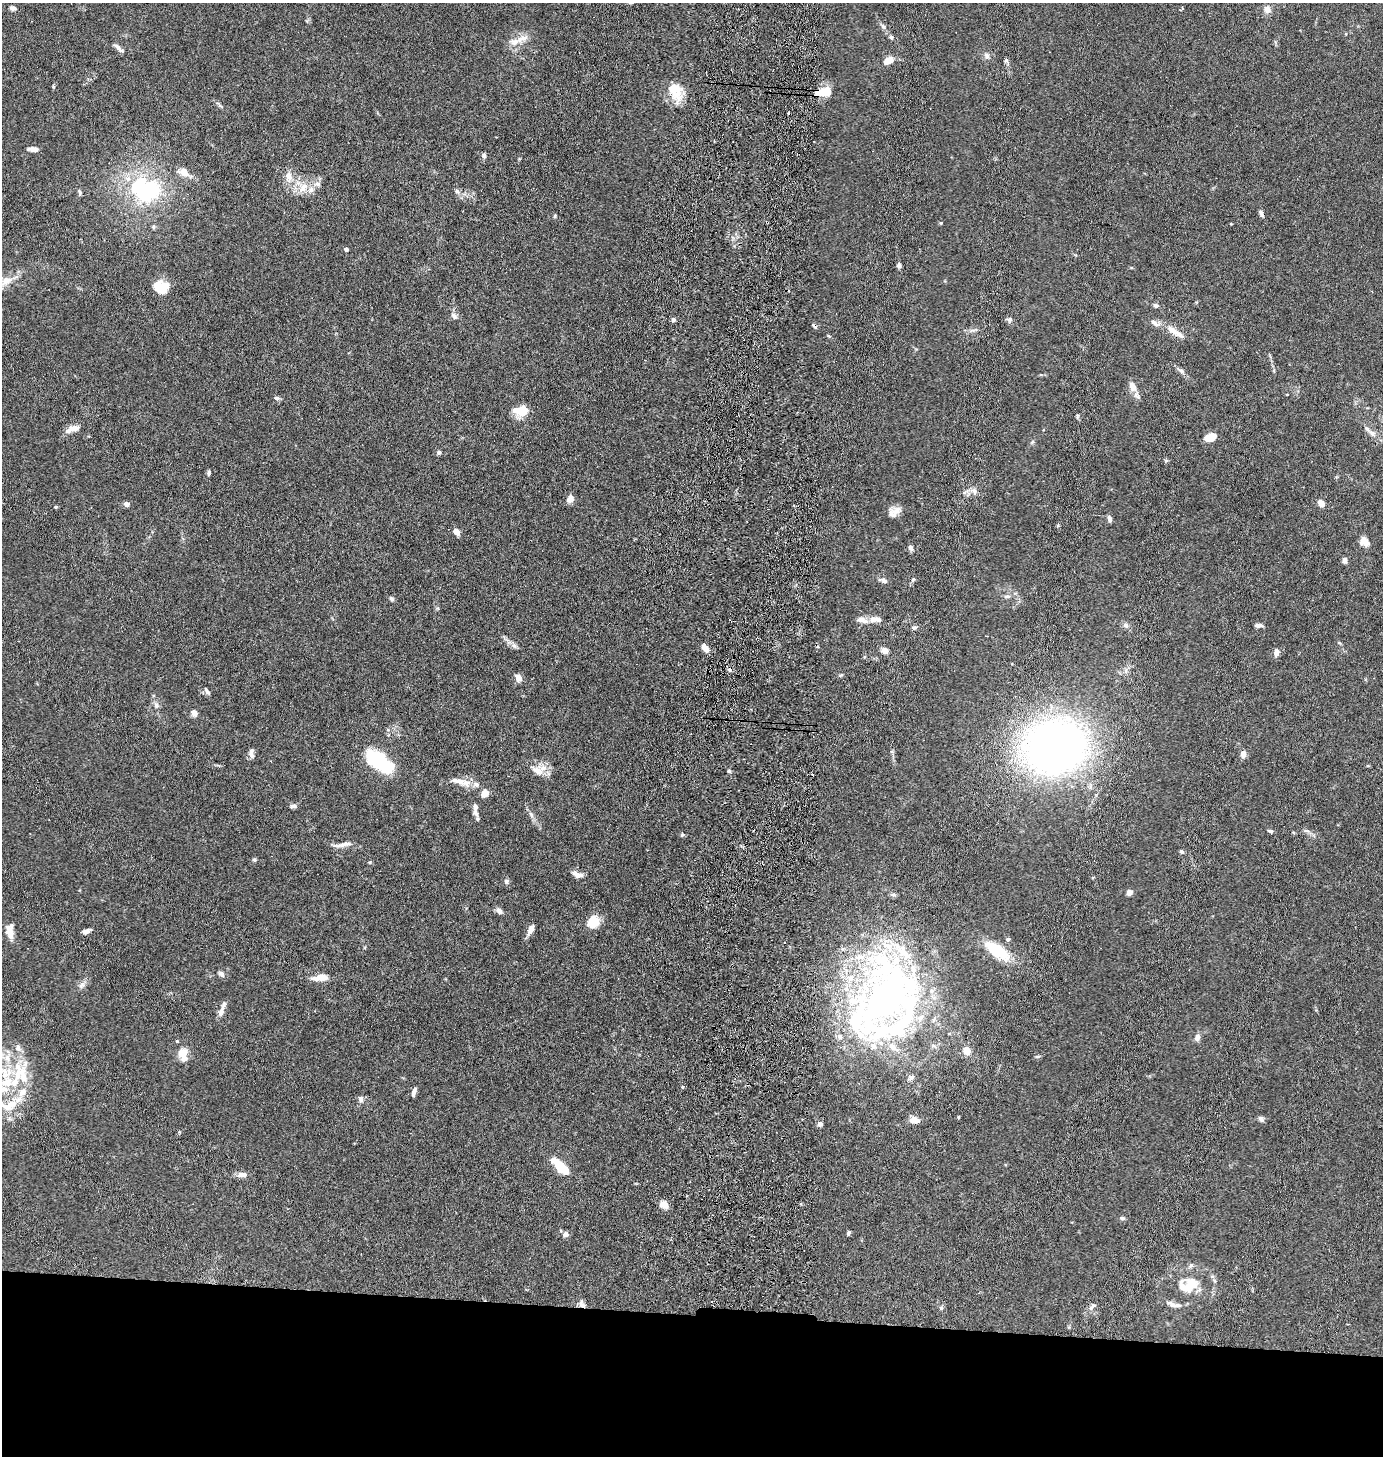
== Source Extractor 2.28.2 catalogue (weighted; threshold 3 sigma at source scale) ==
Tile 8 of 3 x 3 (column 2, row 3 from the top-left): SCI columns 1538-2918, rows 9-1462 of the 4500 x 4376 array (HDU 1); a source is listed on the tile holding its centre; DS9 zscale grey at full resolution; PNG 1385 x 1458 px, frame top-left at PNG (2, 3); no overlay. Shown black and unused: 10% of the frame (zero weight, under 5 of 10 exposures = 3% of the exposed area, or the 3 px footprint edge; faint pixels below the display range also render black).
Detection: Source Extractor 2.28.2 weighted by HDU 2 'WHT'; one run over the whole footprint, this tile lists its part. Background 0.0206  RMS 0.0018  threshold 0.00729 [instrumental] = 3 sigma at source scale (4.09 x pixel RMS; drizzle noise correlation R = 1.36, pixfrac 0.8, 0.05/0.05 arcsec/px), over >= 5 px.
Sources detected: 170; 1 inside a brighter object's white glare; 5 cosmic-ray / hot-pixel residue — not listed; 23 inside a brighter listed object's ellipse — not listed separately; the other 141 listed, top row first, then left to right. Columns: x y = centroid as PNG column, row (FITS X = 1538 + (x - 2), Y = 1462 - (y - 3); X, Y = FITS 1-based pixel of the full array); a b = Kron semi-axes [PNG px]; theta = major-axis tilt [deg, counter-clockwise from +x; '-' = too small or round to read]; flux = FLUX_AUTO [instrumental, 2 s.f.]
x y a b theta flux
13 8 7 5 -3 0.54
1267 9 10 8 74 0.97
883 26 8 5 -62 0.41
891 37 7 5 -45 0.43
521 39 22 7 22 1.7
118 48 17 5 -40 0.61
987 56 7 7 - 0.59
888 60 12 8 29 1.6
1006 60 6 5 - 0.35
53 86 5 4 - 0.16
675 91 24 17 -59 3.6
826 92 13 8 0 3.4
33 149 11 5 -8 0.83
484 156 7 5 -80 0.42
184 172 12 8 -38 1.7
289 176 14 9 -84 1.5
317 184 10 6 -7 0.65
303 187 17 9 51 2
145 189 36 28 -16 19
457 191 8 6 -54 0.48
80 192 7 4 -71 0.29
1261 214 10 5 -62 0.47
555 216 4 4 - 0.2
941 223 4 4 - 0.17
1231 224 4 2 - 0.12
153 227 6 4 -90 0.24
346 249 4 3 - 0.57
899 265 5 4 - 0.53
6 281 22 12 17 2.5
161 287 16 13 -5 3.7
1155 305 6 5 - 0.39
454 316 11 6 -45 0.63
1009 319 9 6 -9 0.42
673 320 6 5 - 0.37
1154 323 12 6 -40 0.8
1172 330 18 8 -35 2
1181 370 11 6 -37 0.53
1132 386 13 8 -73 1.4
276 398 7 5 -3 0.38
522 410 13 9 8 4.1
1077 416 7 3 82 0.21
74 428 12 8 -4 1.1
1043 430 3 3 - 0.15
1372 433 11 6 -40 0.76
1210 437 10 6 22 3.9
1032 442 6 4 45 0.24
439 452 5 4 - 0.49
1166 460 6 4 0 0.21
209 473 6 4 71 0.32
974 491 10 8 -70 0.85
570 499 8 6 63 1.3
1321 503 6 5 - 1.5
126 504 4 4 - 1.1
55 507 5 3 - 0.16
896 512 16 9 52 1.3
1109 519 8 5 -76 0.53
457 532 7 5 -54 1.2
1364 542 12 9 -43 1.3
910 547 6 5 - 0.62
1345 560 8 5 83 0.48
913 579 7 5 63 0.29
884 581 10 6 -23 0.52
1007 596 11 4 5 0.43
391 599 6 5 - 0.36
875 619 18 8 -1 1.2
1126 625 7 7 - 0.5
1258 625 9 4 -2 0.62
914 628 8 5 7 0.37
986 636 3 2 - 0.26
757 639 3 3 - 6.1
1339 643 6 3 -19 0.19
514 646 8 6 -45 0.52
705 648 7 5 -53 1.4
884 651 8 7 - 0.93
1276 652 9 6 83 0.84
841 675 6 4 43 0.21
518 678 9 7 -68 0.95
207 692 10 5 -50 0.49
156 705 9 6 -63 0.61
194 713 7 6 - 0.88
1054 746 56 47 14 100
252 754 13 5 -83 0.61
1243 754 9 6 85 0.81
380 762 26 12 -37 14
537 770 20 11 -28 2
465 783 14 10 -16 1.5
485 793 8 6 37 1.5
293 806 9 5 3 0.45
475 807 11 7 -88 0.75
531 815 10 5 -56 0.55
477 819 11 5 -86 0.49
1270 831 6 4 -27 0.38
1306 831 9 4 -8 0.36
682 835 5 4 - 0.21
343 844 25 5 10 1
1182 852 5 4 - 0.35
254 860 6 4 -22 0.25
578 875 13 6 -17 1.1
1093 877 5 3 - 0.14
506 881 6 6 - 0.41
1129 893 6 5 - 0.82
893 894 7 4 -1 0.31
499 911 9 6 -46 0.66
593 922 15 12 48 2.8
531 929 14 6 61 0.96
10 931 16 8 -85 1.9
86 931 8 5 17 0.8
1008 939 5 4 - 0.43
997 951 32 12 -34 6.2
221 974 9 6 -40 0.52
322 978 15 9 -5 1.5
82 985 11 6 53 0.69
885 999 104 70 68 85
221 1012 16 7 72 1.1
1197 1037 9 7 74 0.73
18 1048 9 7 73 0.7
967 1050 9 8 - 1.6
183 1054 18 12 -85 2
1037 1056 7 3 8 0.24
18 1067 16 11 -38 2.8
7 1082 25 16 -5 5.9
682 1087 4 4 - 0.19
414 1092 11 5 73 0.57
361 1099 8 6 -78 0.6
11 1105 24 10 30 3.6
958 1117 4 3 - 0.16
1261 1119 7 6 - 0.45
914 1120 9 6 -8 1.9
820 1124 4 4 - 0.94
561 1167 21 8 -42 5.5
242 1175 14 6 4 1
664 1205 11 8 -38 1.2
1122 1218 7 5 -9 0.34
849 1233 5 4 - 0.29
565 1234 8 7 - 0.54
1191 1265 7 6 - 0.42
1189 1285 18 13 10 4.7
582 1304 11 7 -56 0.83
1172 1304 14 6 -34 0.72
941 1308 6 5 - 0.32
1091 1308 8 6 23 0.52
Overlapping masked pixels (flux is a lower limit): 3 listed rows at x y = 826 92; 757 639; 582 1304
Isophote crosses this tile's border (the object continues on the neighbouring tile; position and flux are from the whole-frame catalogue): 2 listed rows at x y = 6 281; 7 1082
Unlisted compact peaks at least as high as the median listed source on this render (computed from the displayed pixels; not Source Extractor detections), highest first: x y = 370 862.